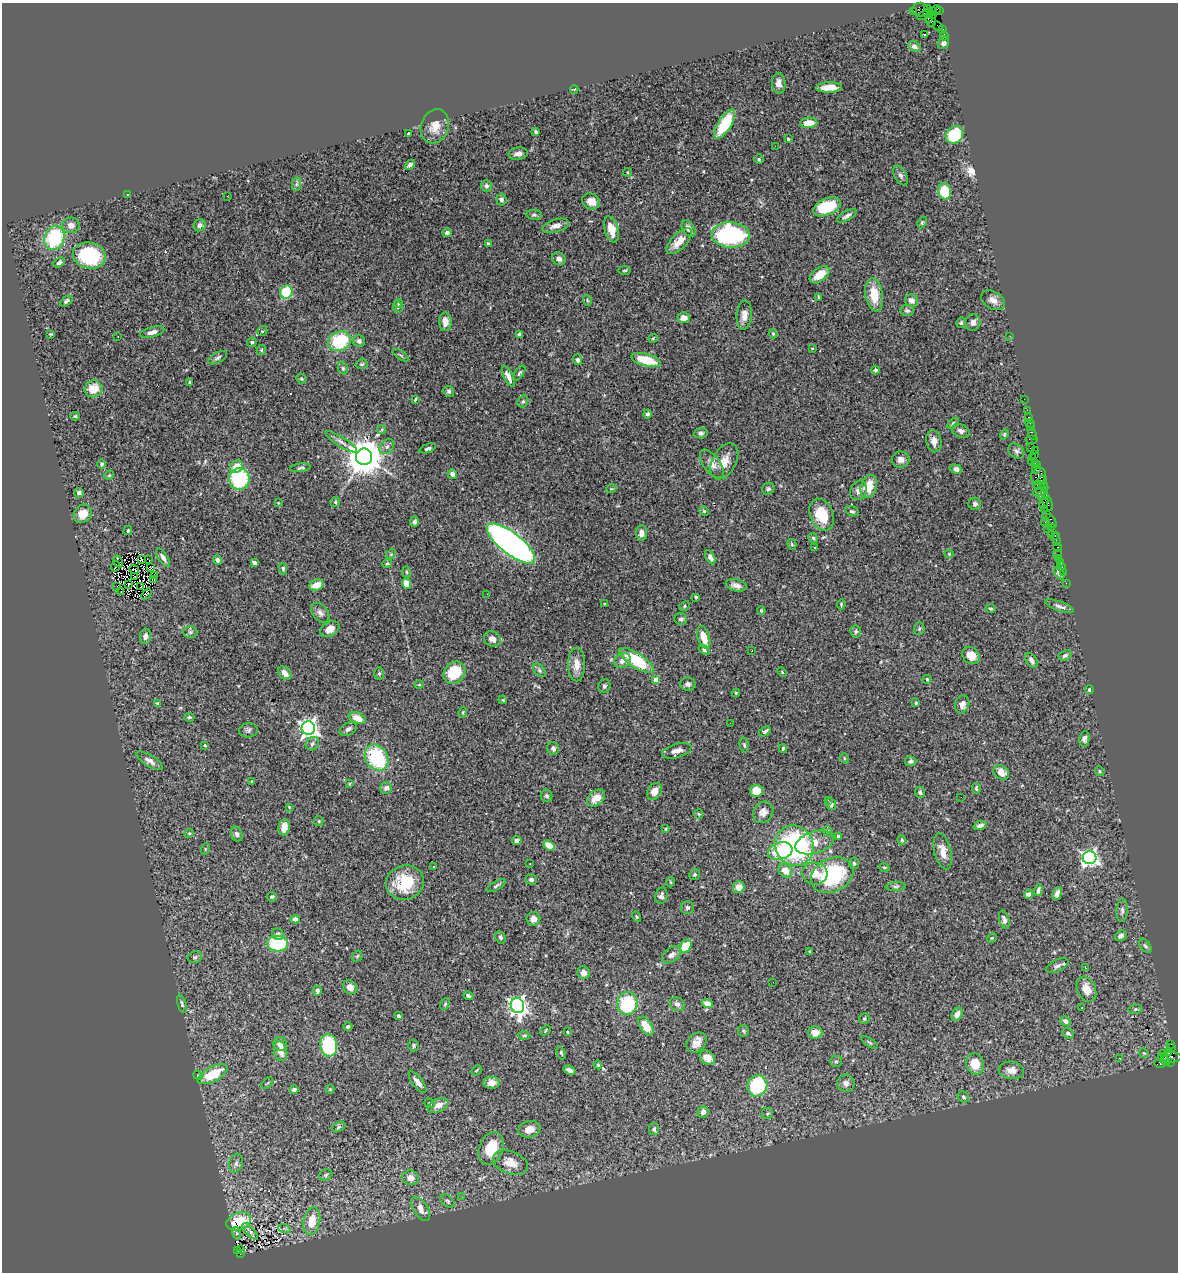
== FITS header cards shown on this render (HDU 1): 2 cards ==
NAXIS1  =                 1176
NAXIS2  =                 1270

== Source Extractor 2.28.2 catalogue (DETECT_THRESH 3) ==
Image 1176 x 1270 px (HDU 1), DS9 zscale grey, 1 PNG px = 1 image px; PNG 1180 x 1274 px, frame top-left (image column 1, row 1270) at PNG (2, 3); each listed source drawn as its Kron ellipse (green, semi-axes under 4 px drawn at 4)
Background 1.37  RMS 0.053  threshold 0.159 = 3 sigma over >= 5 px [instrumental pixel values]
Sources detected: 424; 1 with non-positive FLUX_AUTO (blend fragments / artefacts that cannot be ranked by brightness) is neither listed nor drawn; the other 423 listed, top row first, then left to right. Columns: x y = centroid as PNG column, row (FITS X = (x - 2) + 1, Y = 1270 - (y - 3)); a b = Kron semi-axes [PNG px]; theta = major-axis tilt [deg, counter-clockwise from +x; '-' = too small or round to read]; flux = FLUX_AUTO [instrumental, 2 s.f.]
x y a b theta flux
927 8 4 2 - 20
920 10 8 7 - 180
936 10 4 2 - 14
914 11 3 2 - 30
939 11 3 2 - 10
927 14 10 4 28 270
932 14 3 3 - 58
928 18 4 3 - 110
931 20 7 5 90 320
938 26 5 2 - 34
943 29 4 3 - 77
924 34 2 2 - 5.6
944 36 4 2 - 29
944 43 6 5 - 11
914 46 7 5 -29 11
779 83 10 7 -87 21
829 87 13 5 2 39
574 89 4 3 - 2.9
809 123 9 5 5 48
725 124 16 6 58 140
435 126 17 14 70 43
536 132 4 3 - 6.4
408 133 3 2 - 3.9
954 135 9 8 - 180
788 139 3 3 - 8
775 146 2 2 - 18
518 154 10 6 8 18
759 159 5 4 - 5.2
410 165 6 4 42 9.8
627 172 4 3 - 3.9
900 175 10 6 -62 12
296 184 7 4 89 7.7
486 186 5 5 - 9.6
945 191 8 6 -77 120
128 195 4 3 - 2.8
227 196 2 2 - 2
501 200 6 5 - 10
591 201 9 7 -25 29
827 207 14 8 24 170
534 215 8 5 -8 7
847 216 11 4 30 13
922 222 6 4 64 4.5
71 225 8 8 - 21
200 225 6 5 - 17
556 226 14 6 16 25
689 228 9 6 -55 18
611 229 13 7 -74 53
447 233 5 4 - 8.2
731 235 19 13 -1 490
54 238 12 10 69 240
679 241 16 7 46 44
488 243 3 3 - 5.4
89 256 17 13 -12 230
559 259 7 6 - 16
59 262 6 4 30 8.9
625 270 6 3 0 4.1
820 275 11 6 37 62
286 292 6 6 - 150
874 295 17 8 -81 76
819 297 3 3 - 4.7
587 300 5 3 - 3.8
993 300 13 8 -30 27
66 301 7 4 36 7.8
912 301 7 6 - 19
398 303 4 3 - 2.9
398 307 6 4 -84 5.5
907 310 6 5 - 8.3
744 315 14 7 85 26
684 318 6 5 - 29
445 322 9 6 -88 32
973 322 8 7 - 19
961 323 5 4 - 6.3
262 331 5 5 - 4.9
152 332 12 5 14 17
51 334 4 3 - 3.8
520 334 4 4 - 10
773 334 4 4 - 4.5
1010 336 3 2 - 3.1
118 337 3 2 - 4.7
653 338 4 4 - 3.9
340 341 12 9 23 200
359 341 6 6 - 11
252 342 5 4 - 5.6
812 348 4 2 - 2.4
261 350 5 4 - 4.3
401 355 9 2 -35 4.1
218 358 10 5 28 9
578 360 5 4 - 13
646 360 15 6 -15 110
362 364 6 4 15 5.6
343 368 6 5 - 5.6
875 370 4 4 - 6.9
519 373 8 3 55 5
508 376 11 4 -64 24
301 379 5 4 - 4.9
189 382 4 3 - 5
93 389 9 8 - 57
449 391 6 5 - 7.5
415 399 4 2 - 4.2
1024 399 2 2 - 22
523 401 6 5 - 5.9
1027 410 2 2 - 28
648 414 4 4 - 6.5
75 416 4 3 - 4.6
1029 417 3 2 - 14
953 423 7 4 43 7
1030 423 5 3 - 52
1031 427 3 3 - 75
382 430 4 4 - 4.3
961 431 9 6 -24 12
701 433 7 5 5 9.6
1004 434 5 4 - 6.2
1032 434 5 3 - 82
1031 439 6 2 0 70
934 441 11 7 -80 18
341 442 18 5 -32 18
387 447 8 6 47 12
428 448 8 4 19 8.7
1031 448 4 2 - 27
1036 450 3 3 - 35
1016 451 9 7 -40 10
1035 455 3 2 - 36
364 457 8 8 - 9500
1032 457 2 2 - 69
901 460 9 8 - 20
724 461 19 12 62 46
1031 461 2 2 - 13
1035 463 3 2 - 18
102 464 5 4 - 7.4
712 464 16 8 -53 27
1038 465 4 2 - 25
236 467 7 5 43 49
300 468 10 4 7 7.9
956 469 6 4 -22 14
1036 470 4 3 - 140
452 474 5 4 - 11
109 475 5 4 - 4.2
1038 476 8 7 - 340
239 479 11 10 - 250
1042 480 5 3 - 170
869 486 12 7 73 58
1039 486 6 2 -18 57
1044 487 4 3 - 160
611 489 5 3 - 3.5
768 489 6 5 - 7.3
859 490 10 7 62 18
1040 492 7 3 17 220
79 493 5 4 - 12
1042 496 6 4 1 130
335 502 5 5 - 5.2
1047 502 9 2 -69 93
278 503 4 2 - 2.4
1044 503 6 3 66 100
975 504 6 6 - 7.8
1045 510 2 2 - 13
704 511 5 4 - 4.3
852 511 7 5 -16 6.5
83 514 10 8 44 49
1047 514 2 2 - 33
822 515 16 11 -67 100
1051 521 7 3 -56 80
414 522 5 4 - 9.3
1046 522 4 3 - 84
1052 527 4 2 - 34
1047 528 3 2 - 46
128 530 5 3 - 5.1
641 533 7 5 -89 20
1052 534 3 2 - 34
1055 536 3 2 - 150
813 538 5 4 - 5.2
1056 539 6 3 -69 32
511 543 29 10 -38 2000
792 544 5 4 - 3.8
815 547 3 3 - 11
1058 547 4 3 - 75
391 554 5 4 - 4.6
949 554 4 4 - 3.7
1058 554 4 2 - 22
710 557 7 4 -60 16
163 558 11 4 -57 15
1058 558 2 2 - 9.8
141 559 2 2 - 5.2
149 560 4 2 - 6.4
217 560 5 4 - 14
118 561 6 2 -61 5.1
254 563 4 3 - 14
1061 563 3 2 - 26
387 564 5 4 - 5
116 566 5 2 - 20
151 567 3 2 - 4.3
1062 567 2 2 - 11
283 569 6 4 -75 5.3
134 570 5 2 - 0.5
407 572 6 4 -88 5
1063 572 2 2 - 32
1059 573 7 4 -57 10
154 575 2 2 - 3.3
134 577 3 2 - 2.4
154 579 4 2 - 2.9
1066 583 2 2 - 13
129 584 3 2 - 2.3
406 584 5 4 - 40
316 585 7 5 22 40
736 585 10 6 -12 18
117 587 3 2 - 6.5
141 587 3 2 - 3.7
121 592 2 2 - 2.4
146 594 6 3 51 8.5
487 594 3 2 - 3
696 597 3 3 - 4.7
605 604 3 2 - 2.8
841 604 5 3 - 3.6
684 606 6 4 27 5.1
1059 606 15 5 -20 15
991 608 5 4 - 4.4
761 611 4 3 - 4.5
320 613 11 7 -50 15
681 619 6 5 - 10
330 629 10 7 32 29
919 629 6 5 - 5.2
856 631 6 5 - 6.5
190 632 7 6 - 7.8
145 636 7 5 81 17
704 637 12 6 -72 54
493 639 9 7 -28 22
704 650 6 4 -37 6.4
752 651 2 2 - 2.4
1065 655 7 5 25 9.9
971 656 9 8 - 43
636 660 20 7 -33 200
1032 660 8 5 -55 13
622 661 9 7 32 21
576 664 17 8 90 38
539 670 8 5 -50 8
782 672 5 3 - 3.6
285 673 8 5 -48 28
379 673 6 5 - 6.1
454 673 12 10 46 110
927 679 4 3 - 5.3
656 680 4 4 - 42
688 684 8 6 -1 11
419 685 4 3 - 2.4
604 686 7 6 - 8.9
1089 690 4 3 - 5.3
736 693 4 4 - 3.8
503 700 4 3 - 3.2
916 703 3 3 - 4.1
157 704 4 3 - 4.8
962 704 9 7 73 24
463 712 5 3 - 3.6
189 717 5 4 - 5.9
357 718 9 5 -22 53
730 723 3 2 - 4
308 728 7 6 - 1700
348 729 9 6 28 14
248 730 9 7 7 10
765 731 6 3 31 11
1084 739 8 5 82 12
312 744 7 6 - 10
205 745 4 3 - 3.7
744 745 7 4 -76 6.6
783 748 4 2 - 6.2
553 749 6 6 - 9.6
677 751 15 7 16 24
376 758 14 10 -55 290
844 758 5 3 - 3.6
150 761 15 5 -32 19
910 761 6 5 - 11
1100 771 5 4 - 4.5
1001 772 8 6 -36 39
252 781 3 3 - 2.8
349 784 4 3 - 3.8
386 788 6 5 - 13
976 788 5 3 - 4.6
654 791 9 6 58 29
756 791 6 6 - 53
920 792 6 5 - 6.9
546 796 6 5 - 7.9
961 797 2 2 - 2.6
596 798 10 7 41 41
828 800 3 2 - 4
831 804 6 5 - 12
289 807 3 3 - 3.4
763 812 11 9 56 24
699 814 5 4 - 4.3
319 821 5 4 - 4.3
980 826 7 4 19 10
284 827 8 5 80 25
666 829 4 3 - 3.4
828 831 5 4 - 5
189 833 5 4 - 3.9
237 834 8 5 -71 11
838 836 3 3 - 6.8
517 840 5 4 - 10
902 840 5 4 - 5.3
815 843 20 11 17 59
549 845 6 4 -37 53
794 846 20 19 - 570
205 849 5 3 - 3.1
780 851 12 8 16 140
943 851 18 8 -76 34
1090 858 7 6 - 1200
854 863 6 5 - 6.5
530 864 2 2 - 2.1
434 866 3 2 - 5.7
884 867 5 3 - 3
785 871 7 6 - 43
815 873 13 11 -6 43
695 875 5 5 - 5.7
832 875 22 16 26 300
531 879 6 5 - 12
670 882 5 3 - 3.5
405 883 19 17 18 150
496 886 10 4 30 8
896 886 10 4 4 7.2
739 887 6 5 - 33
1038 890 6 3 73 8
1057 893 7 4 74 15
1028 895 4 4 - 13
661 896 8 6 79 12
272 897 5 4 - 5.6
687 908 6 6 - 7.1
1122 911 11 5 87 10
636 917 5 4 - 4.1
295 919 4 4 - 17
533 919 7 7 - 22
1004 920 9 5 -72 14
278 934 6 5 - 13
1121 936 6 4 33 11
500 937 6 5 - 8.8
992 938 5 4 - 4.1
278 944 10 8 -3 190
685 946 7 5 51 77
1145 946 8 5 -51 7.6
810 952 3 3 - 6.3
672 955 11 7 39 14
357 956 6 4 47 5.2
195 957 7 5 15 7.4
1057 966 12 6 25 13
1085 968 3 2 - 3.1
584 973 6 6 - 19
773 982 3 2 - 2.8
350 987 7 6 - 24
1086 989 13 9 -67 43
317 991 5 4 - 11
469 996 5 3 - 6.8
627 1003 11 10 - 200
182 1004 9 4 -73 6.8
445 1004 6 4 65 4.6
677 1004 8 6 -34 13
707 1004 6 4 -21 31
517 1005 8 6 -73 1500
1082 1008 3 3 - 5.2
1135 1009 7 5 11 5.6
957 1014 7 5 58 20
398 1016 4 3 - 11
864 1019 5 5 - 6.9
1065 1021 5 4 - 17
646 1026 10 5 -56 56
348 1027 4 4 - 7.9
545 1030 6 4 45 4.4
743 1031 6 5 - 6
567 1032 3 3 - 3.3
815 1033 7 6 - 39
1068 1033 6 5 - 7.5
524 1035 6 4 1 5
696 1043 11 9 45 28
870 1043 10 3 -35 6.1
280 1044 7 6 - 26
1170 1044 4 2 - 2.8
329 1045 11 8 -82 260
413 1046 6 5 - 5.9
1172 1047 3 2 - 21
281 1051 10 6 -77 26
561 1053 6 4 -69 4.5
1144 1053 5 4 - 4.1
1163 1053 3 2 - 58
1169 1053 3 3 - 270
1170 1057 12 5 3 330
707 1058 8 6 -34 34
1120 1058 3 2 - 2.7
836 1061 5 5 - 6.4
1165 1061 5 4 - 200
1171 1062 3 2 - 30
1160 1063 6 4 1 140
975 1064 11 9 -70 69
598 1065 4 4 - 6.7
477 1070 6 3 42 3.6
569 1070 6 4 -22 15
1011 1070 13 9 -5 29
213 1074 16 7 27 100
198 1075 5 4 - 4.1
418 1082 13 5 -52 20
267 1083 7 3 44 3.5
492 1083 8 6 5 23
846 1083 9 8 - 20
757 1086 11 9 62 260
330 1089 4 4 - 3.7
294 1090 4 4 - 8.7
963 1097 6 5 - 5.9
430 1103 5 4 - 4.8
438 1105 11 6 25 30
703 1112 6 5 - 12
768 1114 6 5 - 6
339 1127 7 4 28 5.6
529 1129 11 8 16 29
654 1129 6 5 - 7.1
491 1148 17 12 70 98
236 1163 9 6 77 13
510 1163 18 11 -21 50
326 1175 7 5 24 6.3
410 1178 8 7 - 26
462 1197 3 2 - 2.8
448 1201 8 5 -41 6.6
421 1209 13 7 -58 27
239 1221 13 8 20 130
312 1221 14 8 78 65
284 1228 6 4 -19 4.4
250 1231 10 3 -47 10
236 1233 6 4 -72 5.9
241 1250 3 3 - 69
237 1251 3 2 - 110
240 1254 3 2 - 85
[1 non-positive-flux detection neither listed nor drawn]